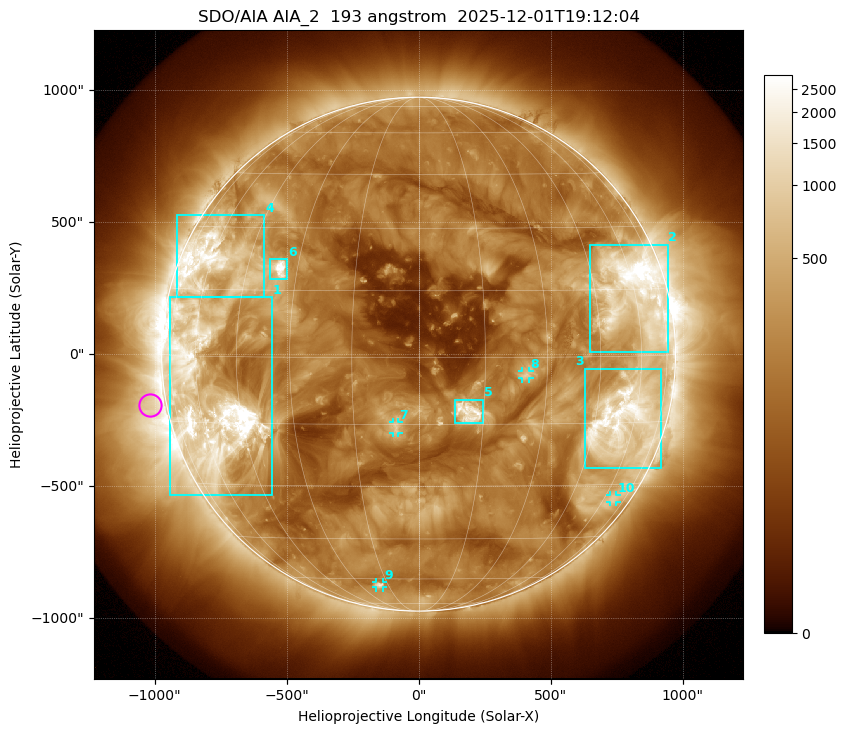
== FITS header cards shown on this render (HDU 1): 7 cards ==
TELESCOP= 'SDO/AIA '           / For AIA: SDO/AIA
INSTRUME= 'AIA_2   '           / For AIA: AIA_ATA1, AIA_ATA2, AIA_ATA3 or AIA_AT
WAVELNTH=                  193 / [angstrom] Wavelength
WAVEUNIT= 'angstrom'           / Wavelength unit: angstrom
DATE-OBS= '2025-12-01T19:12:04.843' / [ISO] Date when observation started; ISO 8
CTYPE1  = 'HPLN-TAN'           / CTYPE1: HPLN
CTYPE2  = 'HPLT-TAN'           / CTYPE2: HPLT

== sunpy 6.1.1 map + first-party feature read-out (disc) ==
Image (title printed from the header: SDO/AIA AIA_2  193 angstrom  2025-12-01T19:12:04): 1024 x 1024 px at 2.4 arcsec/px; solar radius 974 arcsec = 406 px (full disc in frame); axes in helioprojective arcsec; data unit not stated in the header (colour bar unlabelled)
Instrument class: DISC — disc imager (sunpy class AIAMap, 193 A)
Bright regions (active regions / flare kernels): reference = the median radial profile (limb darkening/brightening removed); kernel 9 px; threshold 5 sigma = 521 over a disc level ~193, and >= 1.15x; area >= 12 px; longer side >= 10 px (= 24 arcsec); searched inside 0.97 R_sun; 10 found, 10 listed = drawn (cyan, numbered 1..; 4 of them under ~33 arcsec drawn as corner ticks so the feature stays visible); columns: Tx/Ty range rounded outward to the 5 arcsec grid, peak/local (2 s.f.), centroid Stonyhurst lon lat
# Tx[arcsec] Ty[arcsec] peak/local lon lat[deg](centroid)
1 -945..-555 -535..215 24 -56 -10
2 645..945 5..415 20 +59 +14
3 625..920 -430..-55 12 +55 -15
4 -915..-585 215..525 10 -59 +21
5 135..245 -265..-170 14 +11 -12
6 -565..-500 280..360 18 -35 +20
7 -95..-75 -300..-255 5.2 -5 -16
8 390..420 -90..-65 5.4 +25 -4
9 -160..-135 -885..-865 5.4 -19 -63
10 725..750 -560..-535 3.3 +65 -34
Off-limb structures (1.02-1.3 R_sun): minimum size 162 px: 2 found; the strongest spans PA ~65..135 deg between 1.02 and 1.3 R_sun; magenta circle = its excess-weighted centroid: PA ~100 deg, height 1.06 R_sun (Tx ~-1020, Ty ~-190 arcsec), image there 2.8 x the reference